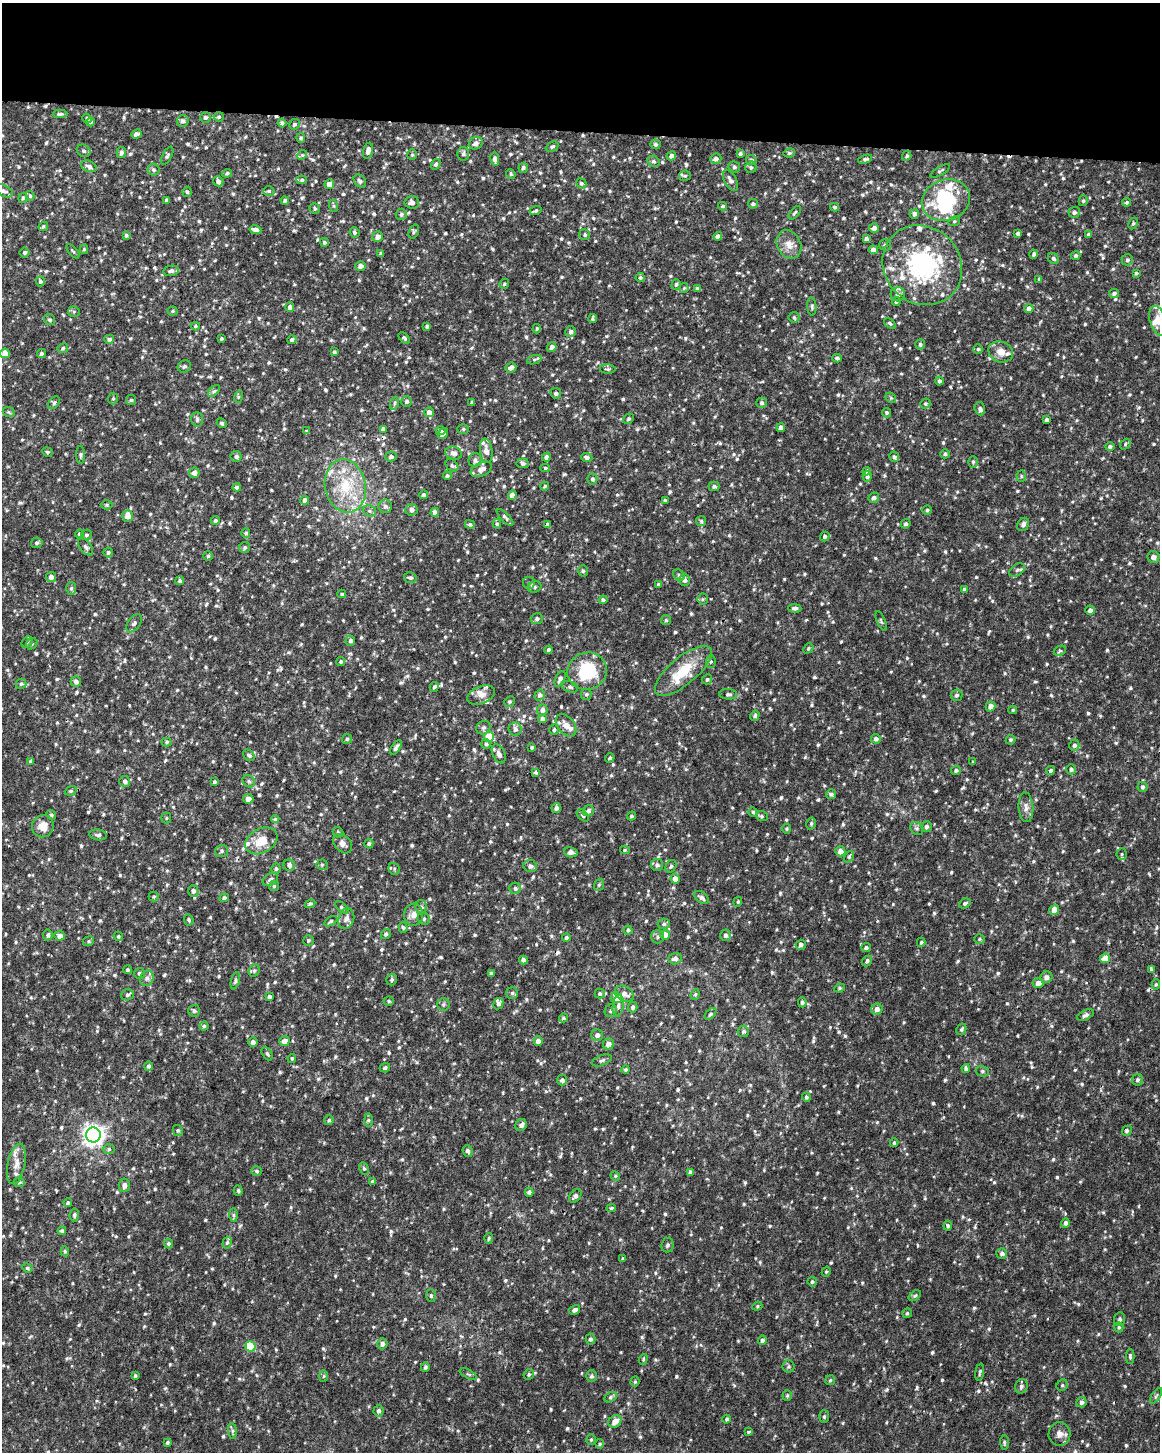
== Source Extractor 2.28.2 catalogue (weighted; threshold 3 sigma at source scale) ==
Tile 3 of 4 x 3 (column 3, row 1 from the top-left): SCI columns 2315-3472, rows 3136-4585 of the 4637 x 4872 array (HDU 1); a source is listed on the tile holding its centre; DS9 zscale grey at full resolution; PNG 1162 x 1454 px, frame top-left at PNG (2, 3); each listed source drawn as its Kron ellipse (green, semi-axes under 4 px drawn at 4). Shown black and unused: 9% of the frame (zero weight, under 2 of 3 exposures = <1% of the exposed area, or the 3 px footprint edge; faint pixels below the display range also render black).
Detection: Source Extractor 2.28.2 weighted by HDU 2 'WHT'; one run over the whole footprint, this tile lists its part. Background 0.0238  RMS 0.0062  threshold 0.0279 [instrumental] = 3 sigma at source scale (4.5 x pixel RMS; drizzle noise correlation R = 1.50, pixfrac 1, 0.0396/0.0396 arcsec/px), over >= 5 px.
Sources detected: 1036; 1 inside a brighter object's white glare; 4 cosmic-ray / hot-pixel residue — neither listed nor drawn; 27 inside a brighter listed object's ellipse — not listed separately; of the other 1004, all 500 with FLUX_AUTO >= 0.854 (the completeness limit of this list) listed and drawn (504 fainter detections not listed), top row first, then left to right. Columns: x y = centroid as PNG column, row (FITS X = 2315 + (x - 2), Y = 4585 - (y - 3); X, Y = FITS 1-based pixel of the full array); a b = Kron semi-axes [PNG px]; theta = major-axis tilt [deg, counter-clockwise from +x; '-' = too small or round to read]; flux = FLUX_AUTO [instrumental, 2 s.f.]
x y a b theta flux
60 114 7 3 1 1.2
205 117 5 5 - 1.4
219 117 5 4 - 0.99
87 118 5 4 - 1.1
183 121 6 6 - 1.7
90 122 4 4 - 1.2
282 123 4 4 - 1.2
294 124 5 5 - 1.4
136 134 5 4 - 2.6
301 138 5 4 - 1.2
476 143 7 6 - 2.2
655 144 5 5 - 1.4
552 147 7 4 26 1.2
84 151 7 6 - 1.7
368 151 8 4 77 2.7
121 153 5 4 - 1.8
789 153 6 4 12 1
463 154 7 5 82 1.6
740 154 4 3 - 1.3
302 155 5 4 - 0.87
412 155 5 4 - 0.88
167 156 10 4 61 1.3
671 156 5 4 - 2.5
907 156 5 4 - 0.97
495 159 6 4 -80 3
716 159 6 5 - 2.2
865 159 7 4 18 1.4
751 160 5 5 - 1.3
653 161 6 5 - 1.3
436 164 5 4 - 1.4
89 166 8 5 -22 1.8
734 167 6 5 - 1.3
751 167 6 5 - 1.2
523 168 5 4 - 1.3
153 170 6 6 - 1.4
940 171 11 4 31 1.1
227 173 5 4 - 1
511 174 5 4 - 0.92
685 176 6 5 - 1.1
302 180 5 4 - 1.1
730 180 11 6 -61 2.9
218 181 5 5 - 2.5
360 181 7 5 -49 1.7
581 183 5 5 - 1.1
329 184 5 4 - 4.2
4 191 9 5 -27 1.8
269 191 5 4 - 0.92
187 192 5 4 - 0.97
30 196 5 4 - 0.96
23 198 5 4 - 1.4
166 200 4 3 - 1.2
285 200 4 3 - 1.5
946 200 24 20 20 54
1083 201 5 4 - 0.97
412 202 7 6 - 2.4
1126 202 4 4 - 0.88
753 204 5 4 - 1.3
334 206 6 4 -71 0.89
723 206 4 3 - 1
835 207 4 4 - 1.1
315 209 5 5 - 1.1
535 211 6 3 19 1.2
1074 212 6 5 - 1.9
795 213 8 3 52 1
401 214 5 5 - 1.4
914 214 5 4 - 2.3
954 221 6 4 20 0.92
1133 223 6 4 62 0.97
43 226 5 4 - 0.93
874 228 5 5 - 2.6
255 230 6 4 -15 3.5
354 232 5 4 - 1.1
414 232 7 5 69 1.1
1018 233 4 3 - 1.4
1088 234 4 4 - 0.89
126 235 4 4 - 1.1
585 235 6 5 - 1.2
718 236 4 4 - 2.4
377 237 5 5 - 2.9
866 239 4 3 - 1.7
324 242 4 4 - 1.4
789 244 15 11 -62 6
885 245 5 5 - 1.2
84 249 5 4 - 0.92
873 250 4 4 - 3.2
73 251 9 3 -48 0.95
24 253 5 5 - 1.6
381 254 4 3 - 1.7
1034 254 4 4 - 1.3
1076 256 5 4 - 1.3
1053 258 6 5 - 1.4
1127 260 6 5 - 1.4
922 265 42 38 -46 84
360 266 5 4 - 2.8
171 271 8 5 10 1.5
1136 273 4 4 - 0.98
640 278 4 4 - 1.2
1039 279 4 4 - 0.9
40 281 5 4 - 1.3
504 284 5 4 - 0.97
676 284 5 4 - 1.2
684 288 5 4 - 0.94
697 289 4 4 - 1.6
1114 293 5 4 - 1.4
898 294 7 7 - 2.7
896 301 4 4 - 1.1
290 307 4 4 - 2.1
812 307 9 4 -84 1.3
1029 309 4 4 - 3.2
172 311 5 4 - 1
74 312 6 5 - 1
794 317 5 5 - 1
593 319 4 4 - 1.1
50 320 6 5 - 1.3
1158 321 15 8 -74 5.4
890 323 7 4 -37 1.1
195 326 4 4 - 0.9
427 326 4 3 - 1.3
537 329 5 4 - 0.93
571 332 5 5 - 2
221 338 3 3 - 0.86
404 338 7 4 -47 0.98
109 339 5 4 - 1.4
292 340 4 4 - 1.5
920 344 5 5 - 1.4
552 347 5 4 - 3
63 348 5 5 - 1.1
978 349 5 5 - 0.95
334 352 3 3 - 1.1
1001 352 12 10 -22 6.2
5 353 5 4 - 5.1
41 353 5 4 - 1.4
837 358 5 4 - 1.4
534 360 8 3 19 1
184 366 7 6 - 1.6
511 367 5 4 - 2.8
608 369 8 4 0 1.2
939 381 4 4 - 1.5
214 391 7 4 43 1.2
556 393 5 5 - 1.5
238 397 6 4 72 0.86
891 398 6 4 -45 0.88
113 399 6 5 - 1
131 400 5 5 - 1
407 402 5 5 - 1.5
472 402 4 3 - 1.3
54 403 7 4 53 1
395 403 7 4 71 0.97
762 403 5 5 - 1.4
925 404 5 5 - 1.1
980 409 7 5 -73 1.5
9 412 6 4 -23 0.93
429 412 5 5 - 4.2
887 413 5 4 - 1.1
197 419 7 6 - 1.2
628 419 5 5 - 1.1
1047 420 4 3 - 1.4
222 423 5 4 - 1
781 428 4 4 - 3.4
383 429 4 4 - 2
463 429 6 5 - 1.1
440 430 5 4 - 1.7
307 431 4 3 - 0.86
443 434 6 4 55 2.1
1125 444 6 4 49 0.87
1110 447 5 4 - 1.4
486 451 12 6 -83 4.4
47 452 5 4 - 0.95
454 453 8 6 -16 3.1
945 454 5 4 - 1.1
81 455 9 3 90 1
236 457 5 5 - 1.4
391 457 5 5 - 1.6
546 457 4 4 - 2.4
587 457 6 4 -22 1.8
894 457 5 5 - 1.4
475 460 7 6 - 1.8
973 462 6 5 - 1.1
523 463 6 5 - 1.4
452 465 7 5 -41 1.4
545 468 5 4 - 0.87
481 469 11 7 26 4.2
866 471 4 4 - 1.7
194 473 5 5 - 2.7
447 476 4 4 - 1.3
867 476 5 4 - 1.4
1021 476 5 5 - 0.96
592 479 5 5 - 1.4
345 486 27 20 -78 28
545 486 4 3 - 1
714 486 5 4 - 1.4
237 487 4 4 - 1.4
423 495 4 4 - 1.3
512 495 4 4 - 3.9
874 498 5 4 - 1.7
305 500 4 4 - 3.3
665 500 4 4 - 1
107 505 6 4 -1 0.86
385 506 7 6 - 2.2
411 510 6 6 - 2.8
927 510 4 4 - 0.91
369 511 7 5 -20 1.3
435 512 4 4 - 2.7
128 516 6 5 - 5.5
505 517 11 4 -45 1.7
215 520 4 4 - 1.2
701 521 5 5 - 1
470 524 5 4 - 0.94
497 524 5 4 - 1
548 524 3 3 - 34
906 524 5 4 - 1.2
1023 524 7 5 57 1.8
246 533 5 4 - 1.1
79 534 4 4 - 0.97
86 535 5 5 - 1.2
825 536 5 4 - 1.3
37 543 6 5 - 1.3
86 547 10 5 -51 1.7
245 547 5 5 - 1.1
108 552 5 4 - 1.1
208 556 5 5 - 1
1153 557 6 5 - 3.3
1017 570 8 5 34 1.6
583 571 5 5 - 1.1
679 575 6 5 - 1.2
51 577 5 5 - 2.7
410 578 6 5 - 1.3
685 580 6 5 - 2.3
180 581 4 4 - 1.5
529 583 6 6 - 1.3
659 584 4 3 - 1
535 587 7 5 25 1.4
71 588 6 5 - 1.3
964 589 4 3 - 1.1
342 594 4 3 - 1
703 599 5 5 - 1
603 600 4 4 - 1.5
795 608 6 4 -1 1.7
1090 610 4 4 - 2.5
537 619 6 5 - 1.8
666 620 5 5 - 1.1
881 621 10 3 -67 0.91
134 623 10 6 53 2.2
350 641 5 5 - 1.6
27 642 6 5 - 1.1
32 644 6 5 - 0.96
808 648 5 4 - 0.93
549 650 4 4 - 1.4
1060 651 6 4 29 1
341 661 4 4 - 1.2
711 662 6 5 - 1.1
587 671 20 18 20 32
683 671 35 13 40 21
560 679 8 4 65 2.1
707 679 5 5 - 1.2
76 681 5 5 - 2.1
21 684 5 5 - 1.2
434 687 5 4 - 1.4
570 687 8 5 -22 1.4
586 694 5 5 - 1.3
728 694 9 5 -5 1.6
481 695 14 8 21 4.3
540 695 5 5 - 1.8
956 695 6 5 - 1.4
509 702 6 5 - 1.1
991 706 5 4 - 3.9
542 710 6 5 - 2.5
1013 710 4 4 - 0.85
755 716 5 4 - 1.2
543 719 4 4 - 2.5
566 725 13 8 -51 4.7
483 728 7 6 - 1.6
515 729 6 6 - 2.5
554 730 5 5 - 1.2
489 737 5 5 - 14
347 739 5 5 - 1
876 739 5 4 - 2.3
1010 740 5 4 - 1.1
167 742 5 4 - 0.96
486 744 5 5 - 1.1
1074 745 5 5 - 1.7
532 747 3 3 - 0.93
396 748 8 3 57 1.7
499 754 10 6 -65 3.2
249 755 6 5 - 1.2
610 758 5 4 - 1
30 761 4 4 - 1
973 762 3 3 - 0.87
1071 769 5 5 - 1.3
956 770 5 4 - 1.2
1050 770 4 3 - 2.3
536 772 4 3 - 2.7
125 781 5 5 - 1.8
249 781 7 5 -44 1.3
214 782 4 4 - 1.2
1142 787 5 5 - 1.2
71 791 6 4 20 0.93
831 794 5 5 - 1.6
248 799 5 5 - 3.5
1026 807 15 7 -86 3.5
556 808 5 4 - 2.1
588 811 6 5 - 1.7
753 812 5 4 - 1.1
51 815 5 4 - 0.85
583 815 7 4 -45 1.1
632 816 5 3 - 0.85
762 816 6 5 - 1.1
166 818 5 5 - 0.87
275 819 4 4 - 0.86
811 824 6 4 76 1.2
43 826 11 10 - 6.7
927 826 5 5 - 1.6
917 828 7 6 - 1.3
787 829 5 4 - 0.91
338 832 6 5 - 0.95
98 835 9 5 -7 1.7
261 841 17 12 29 11
343 844 11 8 -48 3.2
369 844 5 4 - 1.1
625 850 5 4 - 0.87
222 851 6 6 - 1.3
840 851 5 5 - 3.5
571 852 6 5 - 3.5
1122 854 6 5 - 1
849 857 6 4 54 0.87
289 865 6 5 - 2.6
322 865 5 5 - 0.92
657 865 6 6 - 1.8
530 866 7 6 - 2.5
671 866 6 5 - 1.2
276 869 5 4 - 1.1
394 869 6 5 - 1.1
270 879 8 6 35 2
675 879 5 4 - 4.2
599 885 6 4 68 1
274 886 5 5 - 1.1
515 888 6 5 - 1.5
193 891 5 5 - 1.7
154 896 5 5 - 0.91
224 898 4 4 - 1.4
702 898 8 5 -39 2.2
738 902 5 4 - 0.9
965 903 6 4 30 1.4
310 904 5 4 - 1.1
342 907 8 3 -41 1
421 907 7 5 -73 1.6
1054 910 5 4 - 5.3
414 915 11 9 84 4.1
346 919 10 7 69 3
424 919 6 6 - 1.4
189 920 6 4 -67 1.1
331 921 7 4 32 1.1
664 924 6 5 - 1.2
403 927 5 4 - 1
628 930 4 4 - 1.2
386 934 5 4 - 1.6
48 935 5 5 - 1.5
665 935 5 5 - 7.7
725 935 5 5 - 2.1
60 936 5 5 - 3
118 936 5 4 - 1.1
658 937 6 6 - 1.5
566 938 4 4 - 1.5
979 939 5 5 - 0.94
88 941 6 4 23 0.92
308 941 5 5 - 0.97
921 942 5 4 - 1
801 945 5 5 - 2
866 948 5 4 - 1.3
1105 958 5 4 - 7.5
675 959 7 5 21 2.5
523 960 4 4 - 3
867 961 6 4 48 1.5
127 970 4 4 - 0.99
1151 970 3 3 - 1.7
254 971 6 5 - 1.2
139 973 5 5 - 1.4
491 973 3 3 - 1.1
1046 977 6 5 - 3.1
147 978 8 6 63 2.3
392 979 6 5 - 1.3
235 981 9 4 74 1.3
1038 983 5 5 - 3.7
1156 984 5 4 - 0.89
839 988 5 4 - 0.87
512 993 6 6 - 1.3
600 994 5 5 - 1
624 994 10 7 -32 3.9
695 994 5 4 - 0.92
127 995 6 5 - 1.3
269 997 4 4 - 1.6
616 998 6 5 - 8.3
389 1001 5 4 - 0.96
802 1002 5 4 - 1.4
444 1004 6 6 - 1.2
498 1004 6 5 - 1.9
618 1006 11 5 82 2.3
633 1007 5 4 - 1.4
877 1009 5 5 - 3.3
194 1011 6 6 - 1.4
611 1011 6 5 - 1.4
710 1014 7 4 46 1.1
1086 1015 9 4 26 1.8
563 1018 4 4 - 0.97
204 1026 4 4 - 1
961 1029 6 4 61 0.99
743 1031 5 5 - 1.4
597 1035 6 6 - 2.5
284 1041 5 5 - 5
538 1041 4 4 - 3.4
253 1042 5 4 - 2.4
608 1044 5 5 - 3.9
267 1054 7 5 -62 1.2
292 1058 4 3 - 0.89
602 1060 10 5 20 1.7
148 1066 5 4 - 1.7
385 1068 5 4 - 1.3
966 1069 4 4 - 1.6
626 1070 4 4 - 0.97
982 1071 6 5 - 1.2
562 1080 5 5 - 1.6
1137 1080 6 5 - 1.5
806 1097 4 4 - 1.1
329 1120 5 5 - 0.87
368 1120 6 4 -89 1.1
521 1125 6 5 - 2.3
178 1130 6 4 -60 1.2
1127 1131 5 4 - 0.95
93 1135 7 7 - 360
894 1143 4 3 - 0.98
109 1149 6 5 - 1.2
468 1151 6 5 - 1.8
16 1164 20 8 79 6.3
364 1168 6 4 -63 1.1
257 1171 5 5 - 1.2
691 1173 4 4 - 2.6
615 1176 5 4 - 0.89
19 1182 5 5 - 0.93
372 1182 4 3 - 1.3
124 1185 6 5 - 2.8
238 1191 5 4 - 1.1
529 1192 4 4 - 1.6
575 1196 7 5 51 1.7
68 1203 4 4 - 1
611 1208 5 4 - 0.87
74 1215 6 5 - 1.4
233 1215 7 4 -90 1.1
1065 1223 5 4 - 1.9
948 1226 5 4 - 1.2
62 1231 4 4 - 1.5
489 1238 5 4 - 0.86
227 1243 6 4 72 1.2
169 1244 5 4 - 1.1
667 1245 7 6 - 1.5
65 1251 5 4 - 0.92
1002 1253 5 5 - 2
623 1259 4 3 - 1.2
27 1268 5 4 - 0.93
826 1272 5 4 - 0.85
812 1282 5 4 - 1.2
431 1296 6 5 - 1.1
915 1296 7 4 38 0.94
757 1306 5 4 - 0.87
575 1310 6 4 31 2.1
907 1313 5 4 - 0.88
1120 1319 7 5 80 1.1
1119 1327 5 5 - 0.94
590 1339 5 5 - 1.6
762 1340 5 4 - 1.6
382 1344 6 5 - 2.7
250 1346 5 5 - 25
1130 1357 7 4 -89 1.2
643 1359 5 4 - 0.86
789 1366 6 6 - 1.2
425 1367 5 4 - 1.3
980 1372 8 3 81 1.1
468 1374 9 3 -29 0.93
529 1374 5 5 - 1.1
135 1376 4 3 - 0.96
323 1376 6 4 88 0.86
591 1376 6 5 - 1.3
830 1380 5 4 - 0.94
635 1382 5 4 - 0.9
1062 1385 6 5 - 1.1
1021 1386 7 6 - 2
787 1396 5 4 - 0.87
1156 1396 9 3 56 0.99
610 1397 7 4 29 1.2
1081 1402 5 5 - 2
378 1411 5 5 - 1.6
824 1417 6 5 - 1
727 1419 4 4 - 1
615 1421 7 5 42 4.9
232 1431 8 4 -82 1.3
749 1432 3 3 - 2.5
1059 1434 11 11 - 4.5
591 1440 5 4 - 0.85
167 1442 4 4 - 1.2
1004 1442 7 4 -85 0.94
600 1444 4 4 - 0.93
Isophote crosses this tile's border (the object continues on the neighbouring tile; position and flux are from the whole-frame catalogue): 1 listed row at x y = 1158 321